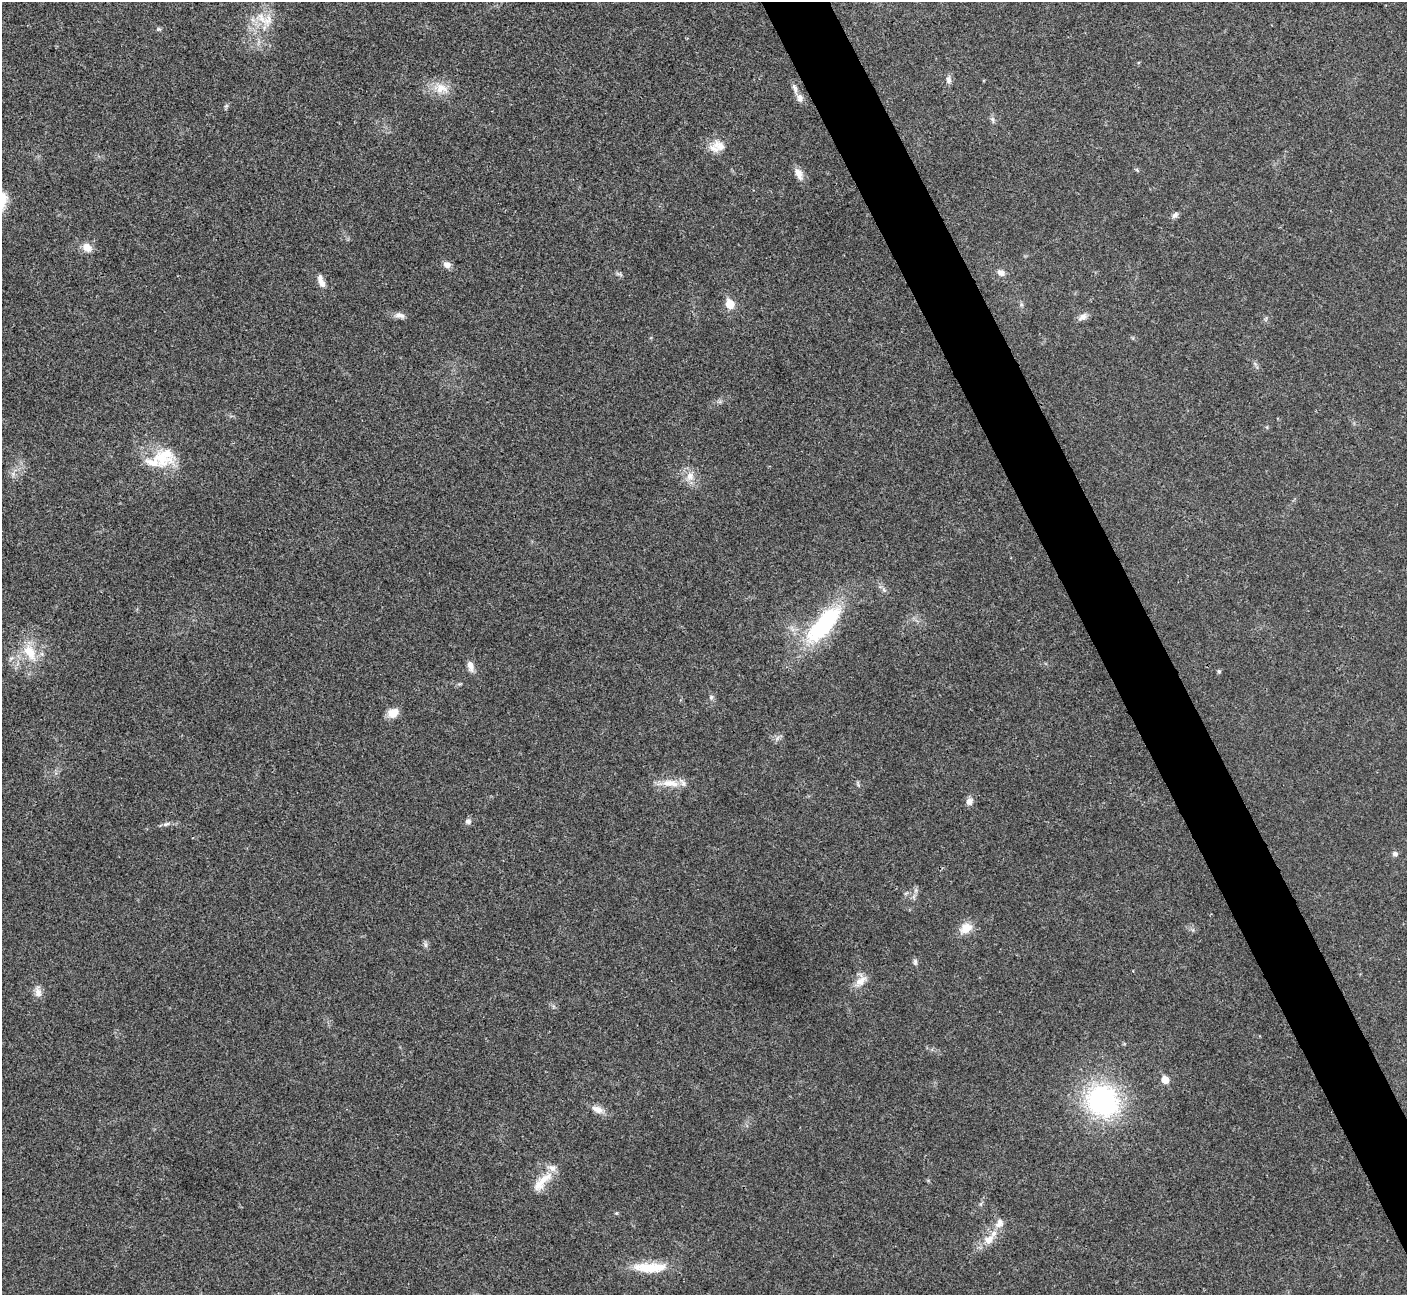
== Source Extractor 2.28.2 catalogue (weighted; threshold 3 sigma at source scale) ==
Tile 6 of 4 x 4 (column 2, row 2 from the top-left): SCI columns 1408-2812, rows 2744-4036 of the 5629 x 5617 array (HDU 1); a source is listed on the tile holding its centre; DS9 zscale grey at full resolution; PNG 1409 x 1297 px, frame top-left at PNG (2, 2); no overlay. Shown black and unused: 4% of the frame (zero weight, under 3 of 4 exposures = <1% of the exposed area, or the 3 px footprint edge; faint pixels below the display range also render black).
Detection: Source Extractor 2.28.2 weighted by HDU 2 'WHT'; one run over the whole footprint, this tile lists its part. Background 0.022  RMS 0.004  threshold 0.0179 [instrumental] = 3 sigma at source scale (4.5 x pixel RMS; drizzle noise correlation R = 1.50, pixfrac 1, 0.05/0.05 arcsec/px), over >= 5 px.
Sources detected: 52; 4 inside a brighter listed object's ellipse — not listed separately; the other 48 listed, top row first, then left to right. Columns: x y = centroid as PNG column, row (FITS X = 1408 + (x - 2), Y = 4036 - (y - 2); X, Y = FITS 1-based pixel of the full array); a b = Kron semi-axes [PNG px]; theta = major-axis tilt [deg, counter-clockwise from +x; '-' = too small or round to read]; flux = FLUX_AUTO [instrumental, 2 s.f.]
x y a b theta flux
268 20 21 12 71 6.3
159 29 7 5 -18 0.66
949 80 10 7 -88 1.7
441 88 20 15 -17 6.6
795 88 13 6 -70 1.7
800 98 11 8 -68 2.3
226 106 6 5 - 0.71
992 119 8 5 -59 0.93
720 146 21 12 -27 5.4
799 174 17 8 -65 3.4
1175 215 9 6 45 1.2
87 247 13 10 -37 3.8
447 264 9 8 - 2.2
1001 272 9 7 -28 2.3
619 274 12 3 -18 0.73
321 281 16 7 -69 2.9
730 304 6 5 - 12
399 315 15 7 -12 2.1
1082 317 13 8 30 2.1
163 457 33 26 15 17
690 476 13 11 78 4
884 590 7 5 -46 0.87
823 625 58 20 48 43
30 652 29 15 -63 11
470 666 14 8 -74 2.6
1219 671 5 4 - 0.66
711 697 6 6 - 0.88
393 713 13 10 25 4.3
670 783 26 10 -4 6.5
858 783 9 3 -78 0.62
969 801 10 8 53 2.1
468 821 7 7 - 1.5
166 824 11 5 18 1.2
1395 854 7 6 - 1.2
906 893 7 4 19 0.61
966 928 14 10 33 6
425 945 7 4 -89 0.9
915 962 9 5 -83 0.93
861 981 20 11 50 4.4
38 992 16 8 -76 2.7
1165 1080 6 5 - 6.1
1103 1101 33 29 -35 68
597 1109 16 9 -22 3.3
542 1182 36 11 46 7.8
616 1213 6 4 -17 0.45
999 1223 14 11 57 3.1
989 1239 15 11 32 4.8
650 1267 44 12 -1 13